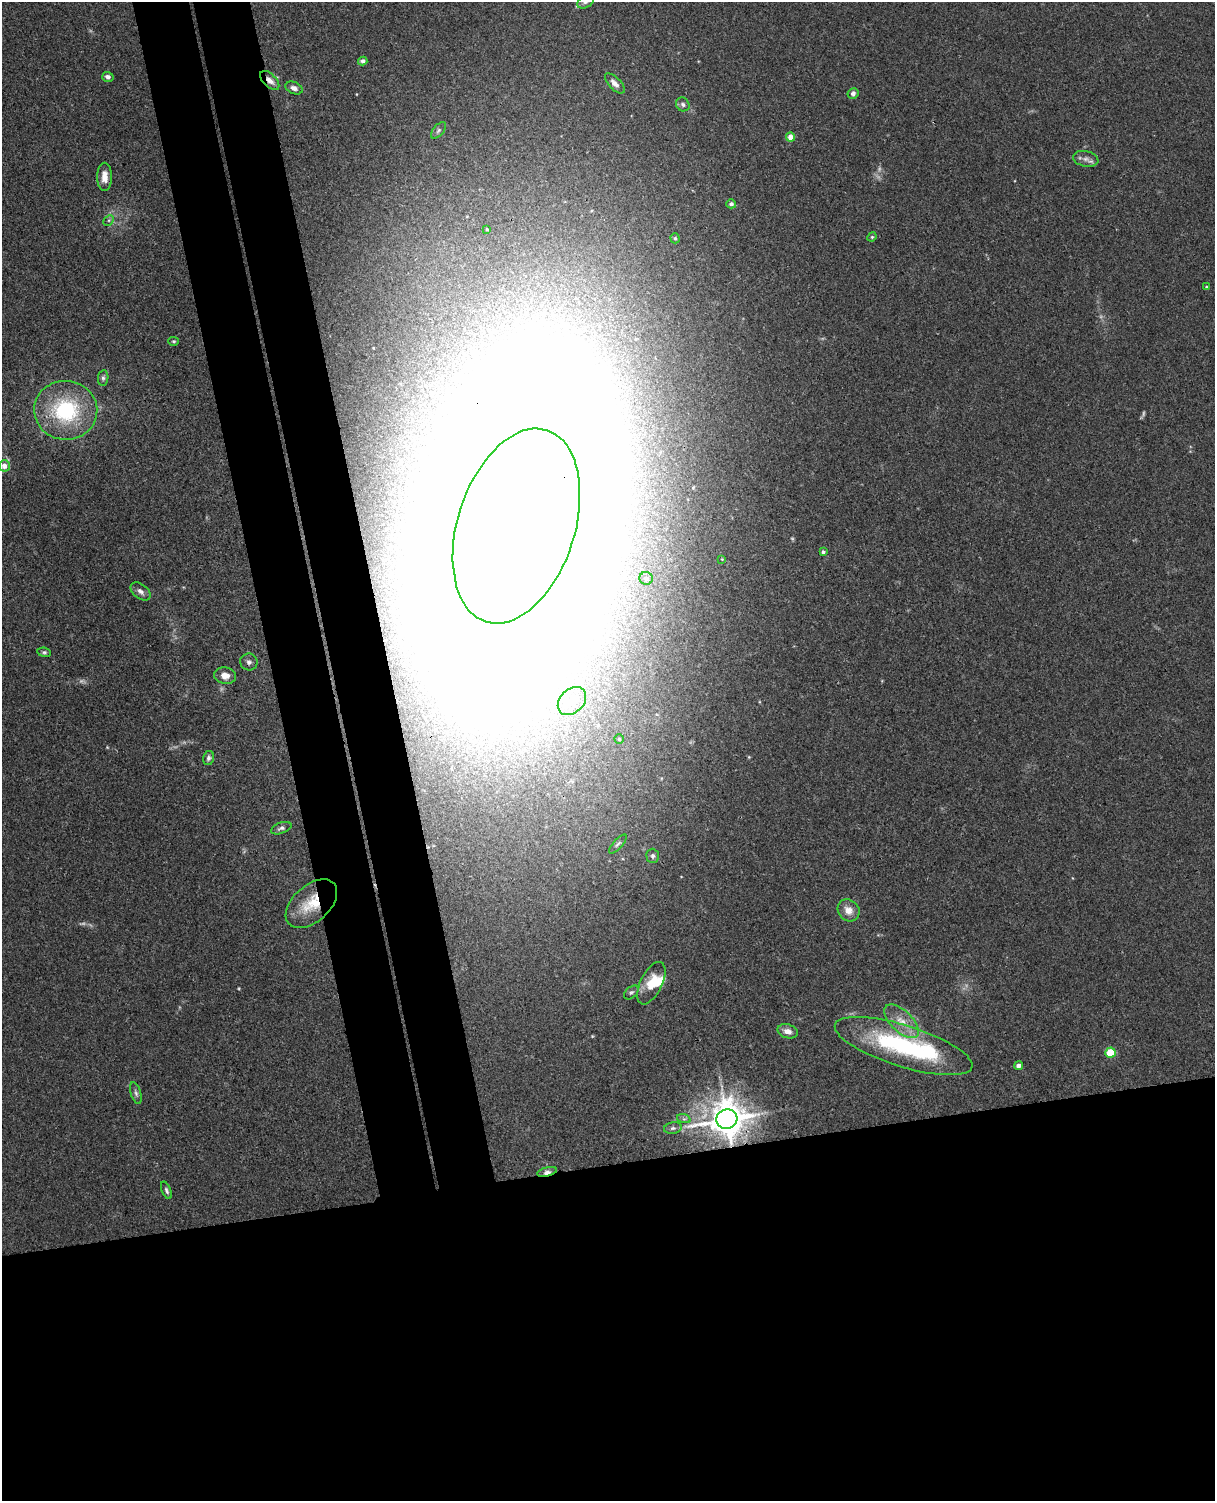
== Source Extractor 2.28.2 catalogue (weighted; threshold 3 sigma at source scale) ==
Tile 11 of 4 x 3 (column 3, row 3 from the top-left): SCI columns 2486-3698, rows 150-1648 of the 4968 x 4908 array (HDU 1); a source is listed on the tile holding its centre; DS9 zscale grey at full resolution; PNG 1217 x 1503 px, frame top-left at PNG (2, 2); each listed source drawn as its Kron ellipse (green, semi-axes under 4 px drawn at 4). Shown black and unused: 30% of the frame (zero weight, under 3 of 4 exposures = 5% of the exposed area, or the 3 px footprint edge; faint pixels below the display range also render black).
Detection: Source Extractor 2.28.2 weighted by HDU 2 'WHT'; one run over the whole footprint, this tile lists its part. Background 0.0381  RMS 0.0041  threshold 0.0187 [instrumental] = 3 sigma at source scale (4.5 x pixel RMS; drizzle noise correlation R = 1.50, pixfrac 1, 0.05/0.05 arcsec/px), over >= 5 px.
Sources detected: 63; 5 too faint to see at this stretch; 5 inside a brighter object's white glare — neither listed nor drawn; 2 inside a brighter listed object's ellipse — not listed separately; the other 51 listed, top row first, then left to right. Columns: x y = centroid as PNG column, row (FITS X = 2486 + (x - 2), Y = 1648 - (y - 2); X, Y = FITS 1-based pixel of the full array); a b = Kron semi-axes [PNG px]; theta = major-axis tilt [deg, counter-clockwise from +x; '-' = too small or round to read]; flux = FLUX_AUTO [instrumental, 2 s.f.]
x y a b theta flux
585 2 9 5 27 1.2
363 61 4 4 - 1.3
108 77 6 5 - 1.5
270 80 12 6 -45 2.8
615 83 13 6 -45 2.4
294 88 9 6 -24 1.8
853 93 6 5 - 1.3
683 104 7 6 - 1.1
438 130 10 5 49 1.1
790 137 4 4 - 4.4
1086 159 13 7 -12 2.3
104 177 14 7 -90 4.3
731 204 5 4 - 1.1
109 220 6 4 45 0.75
487 229 4 3 - 0.45
872 237 5 4 - 0.52
675 238 5 4 - 0.73
1206 287 4 3 - 0.39
173 341 5 4 - 0.57
103 378 8 5 81 0.96
66 410 31 29 -5 38
4 466 5 5 - 3
516 526 101 58 72 2800
823 552 3 3 - 0.84
722 559 3 3 - 0.29
646 578 6 6 - 1.2
140 591 11 7 -39 1.9
44 652 7 4 -8 0.77
249 662 8 8 - 1.8
225 676 11 8 -11 3.7
572 701 16 11 44 6.8
619 739 5 4 - 0.54
208 758 7 5 77 1.3
281 828 11 5 20 1.2
618 844 12 4 48 1.1
653 856 7 6 - 1.1
311 904 30 18 41 14
849 910 12 10 -45 4
651 983 23 11 64 8.1
631 992 8 5 43 0.91
902 1021 21 10 -44 7
788 1031 10 7 -15 2.5
904 1046 72 20 -17 62
1110 1053 5 5 - 17
1018 1066 4 4 - 1.6
136 1093 11 5 -72 1.3
684 1119 7 4 -18 0.85
727 1119 11 9 15 1000
673 1128 9 5 9 1.1
547 1172 10 4 14 2
166 1190 9 4 -68 1.1
Overlapping masked pixels (flux is a lower limit): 5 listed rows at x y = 270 80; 516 526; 311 904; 727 1119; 547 1172
Isophote crosses this tile's border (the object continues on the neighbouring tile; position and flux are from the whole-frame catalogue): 1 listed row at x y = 585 2